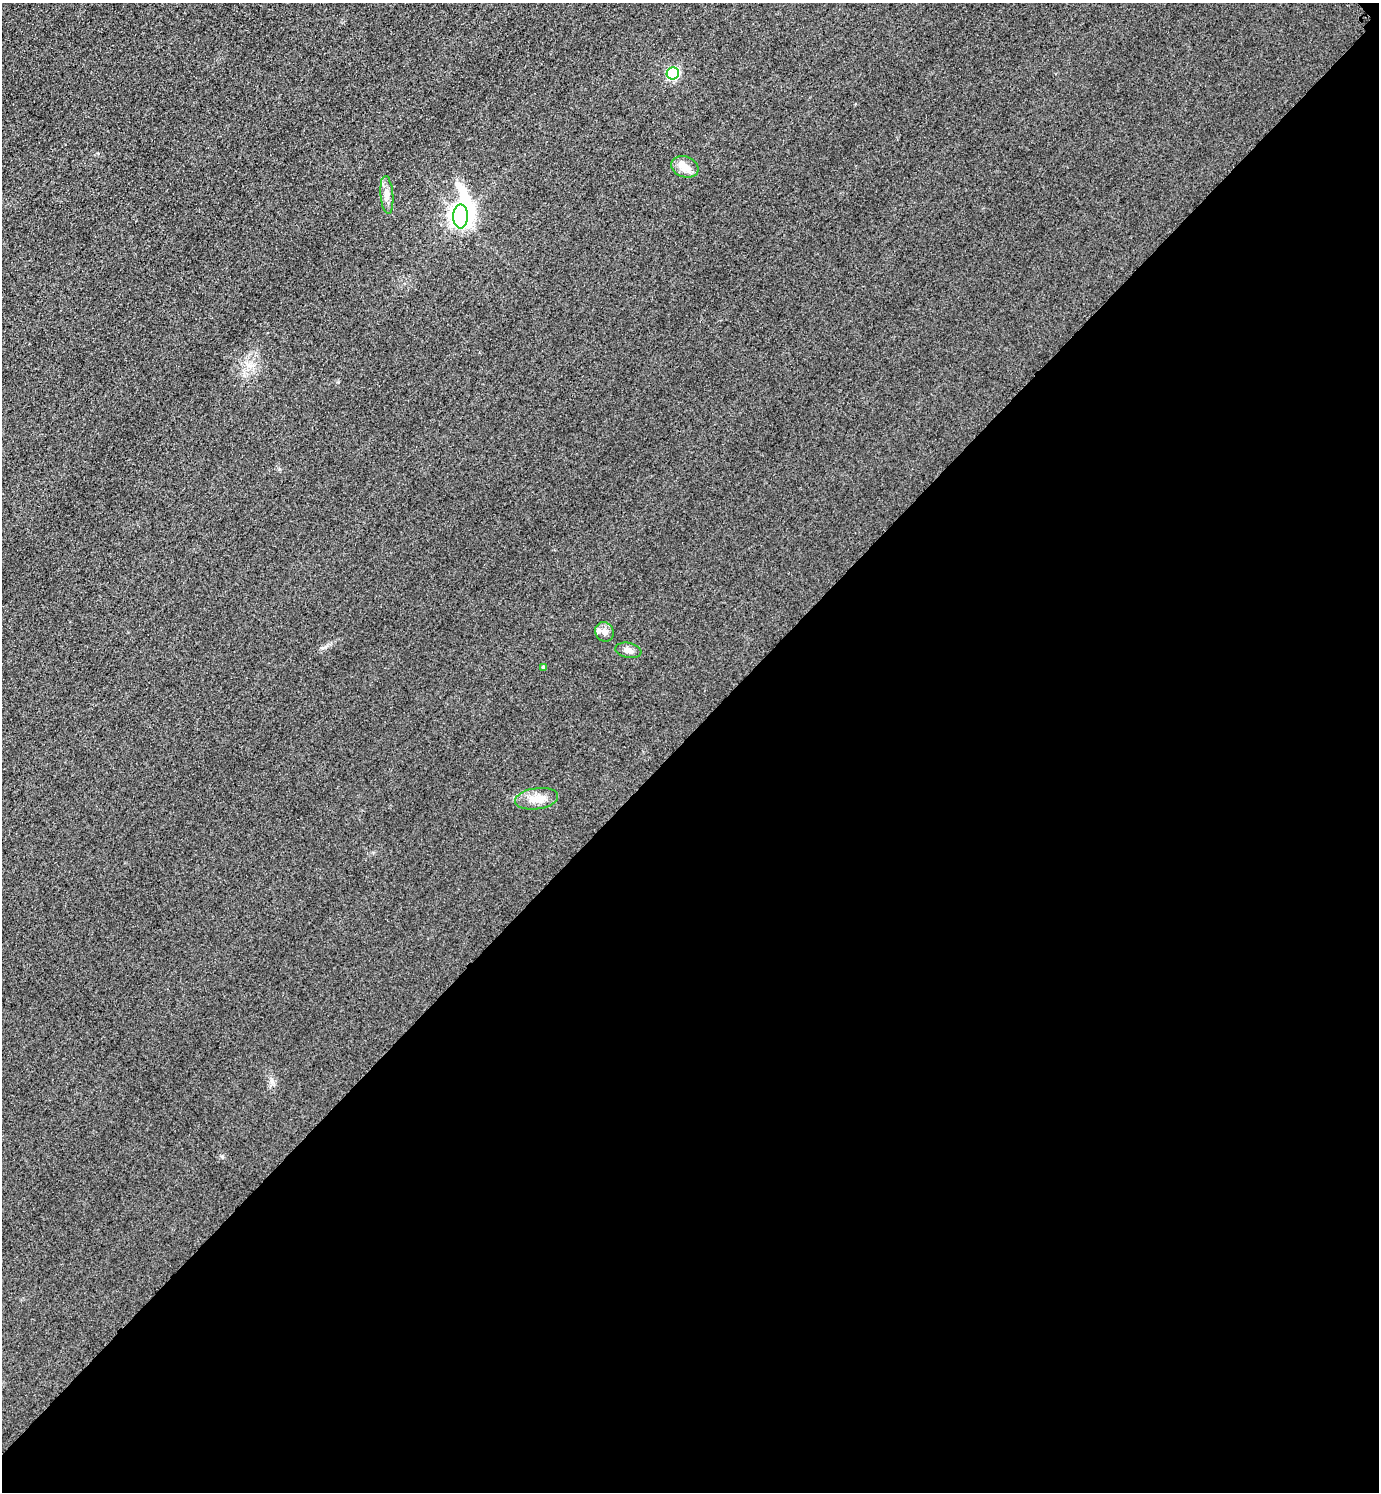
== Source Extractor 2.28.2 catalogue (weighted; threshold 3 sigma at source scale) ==
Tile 12 of 4 x 4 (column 4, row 3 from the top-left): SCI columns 4458-5834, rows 1520-3009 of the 6018 x 6018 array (HDU 1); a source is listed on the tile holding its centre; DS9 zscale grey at full resolution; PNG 1381 x 1494 px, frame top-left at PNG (2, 3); each listed source drawn as its Kron ellipse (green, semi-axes under 4 px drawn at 4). Shown black and unused: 51% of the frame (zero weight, under 3 of 4 exposures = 3% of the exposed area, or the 3 px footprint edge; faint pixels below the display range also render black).
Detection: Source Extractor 2.28.2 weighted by HDU 2 'WHT'; one run over the whole footprint, this tile lists its part. Background 0.0749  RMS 0.017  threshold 0.0778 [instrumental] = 3 sigma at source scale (4.5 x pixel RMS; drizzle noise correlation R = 1.50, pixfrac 1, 0.05/0.05 arcsec/px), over >= 5 px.
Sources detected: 10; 1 inside a brighter object's white glare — neither listed nor drawn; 1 inside a brighter listed object's ellipse — not listed separately; the other 8 listed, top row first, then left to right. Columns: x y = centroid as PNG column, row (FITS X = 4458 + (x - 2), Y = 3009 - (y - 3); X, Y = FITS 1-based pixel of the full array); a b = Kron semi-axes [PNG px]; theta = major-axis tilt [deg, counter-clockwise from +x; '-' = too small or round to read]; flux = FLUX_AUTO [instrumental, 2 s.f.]
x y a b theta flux
673 73 6 6 - 200
685 167 14 10 -20 15
387 195 19 6 -85 12
460 216 12 7 -89 1000
604 632 10 9 - 8.3
628 650 13 7 -11 9.3
543 667 4 4 - 3.6
536 799 22 10 8 24